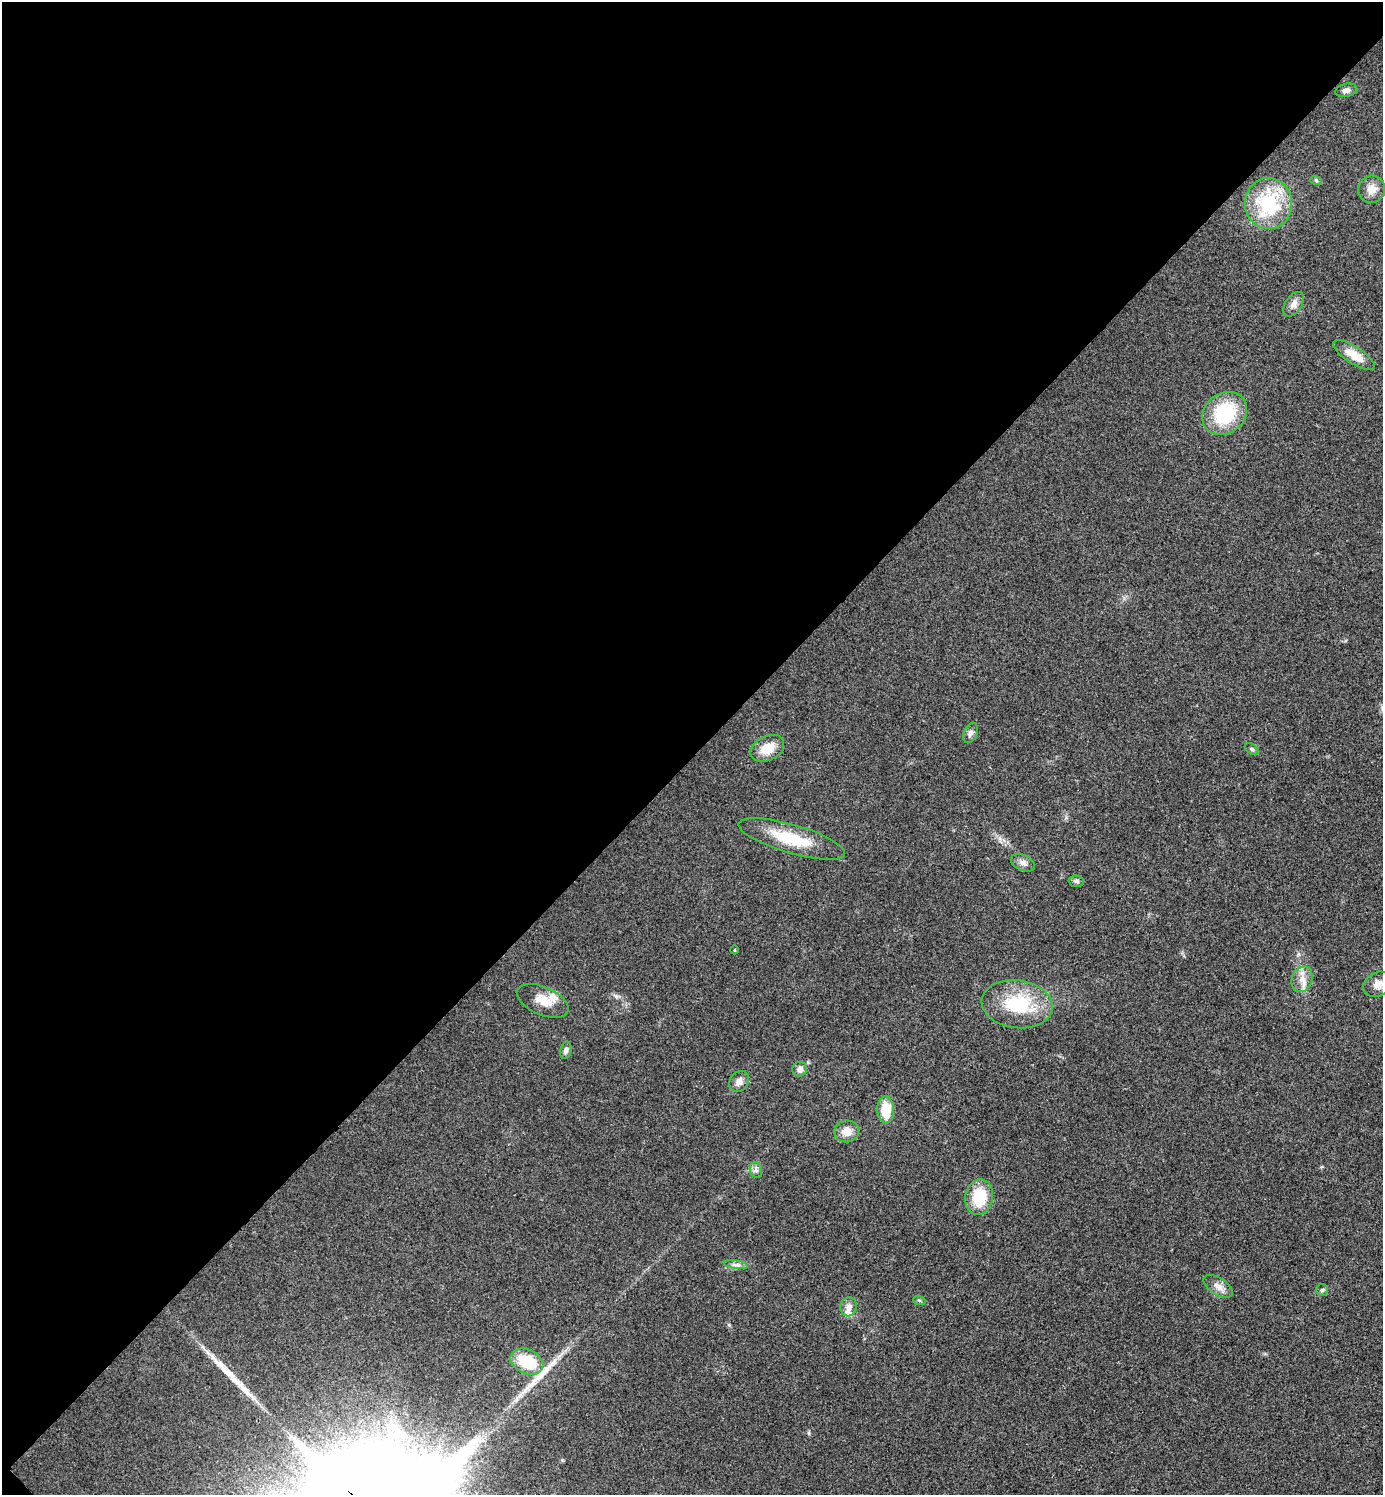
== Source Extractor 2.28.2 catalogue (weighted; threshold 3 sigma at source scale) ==
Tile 5 of 4 x 4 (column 1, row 2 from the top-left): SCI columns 159-1539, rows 2995-4487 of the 5984 x 5984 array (HDU 1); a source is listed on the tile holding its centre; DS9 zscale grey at full resolution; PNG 1385 x 1497 px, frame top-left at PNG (2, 2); each listed source drawn as its Kron ellipse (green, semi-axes under 4 px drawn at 4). Shown black and unused: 51% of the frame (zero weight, under 3 of 4 exposures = <1% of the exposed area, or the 3 px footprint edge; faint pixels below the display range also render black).
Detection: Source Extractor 2.28.2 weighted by HDU 2 'WHT'; one run over the whole footprint, this tile lists its part. Background 0.0194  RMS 0.0053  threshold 0.024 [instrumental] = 3 sigma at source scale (4.5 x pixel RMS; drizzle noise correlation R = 1.50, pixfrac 1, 0.05/0.05 arcsec/px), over >= 5 px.
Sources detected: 35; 2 long thin detections or spike segments (spike, bleed or trail) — neither listed nor drawn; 2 inside a brighter listed object's ellipse — not listed separately; the other 31 listed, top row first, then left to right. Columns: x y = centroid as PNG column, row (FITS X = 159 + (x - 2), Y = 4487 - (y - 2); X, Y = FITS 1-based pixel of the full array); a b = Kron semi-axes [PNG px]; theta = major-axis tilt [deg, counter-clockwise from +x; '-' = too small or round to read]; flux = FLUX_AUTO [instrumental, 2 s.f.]
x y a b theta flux
1346 90 11 6 12 2.2
1316 180 6 3 -20 0.66
1372 189 14 13 - 5.5
1268 204 25 23 -89 38
1294 304 14 8 56 3.2
1354 355 24 8 -33 8.5
1225 413 24 20 38 33
971 733 10 6 63 2.2
767 748 18 12 28 9.6
1252 749 8 4 -36 1.1
792 839 55 14 -16 23
1023 863 12 7 -23 2.8
1076 881 7 5 -3 1.3
735 950 4 3 - 0.44
1302 979 13 10 69 5
1378 984 15 11 28 5.7
543 1001 27 14 -24 8.4
1017 1004 36 24 -8 33
566 1050 9 5 78 1.6
800 1069 7 7 - 2.7
739 1081 11 9 55 3.4
886 1110 13 8 -88 14
847 1131 12 11 - 5.9
756 1170 8 6 -75 1.6
979 1197 18 14 79 19
736 1265 12 4 -9 1.8
1218 1286 17 8 -33 4
1322 1290 6 5 - 1
919 1300 6 4 -19 0.77
849 1307 9 8 - 3.3
527 1362 17 12 -25 22